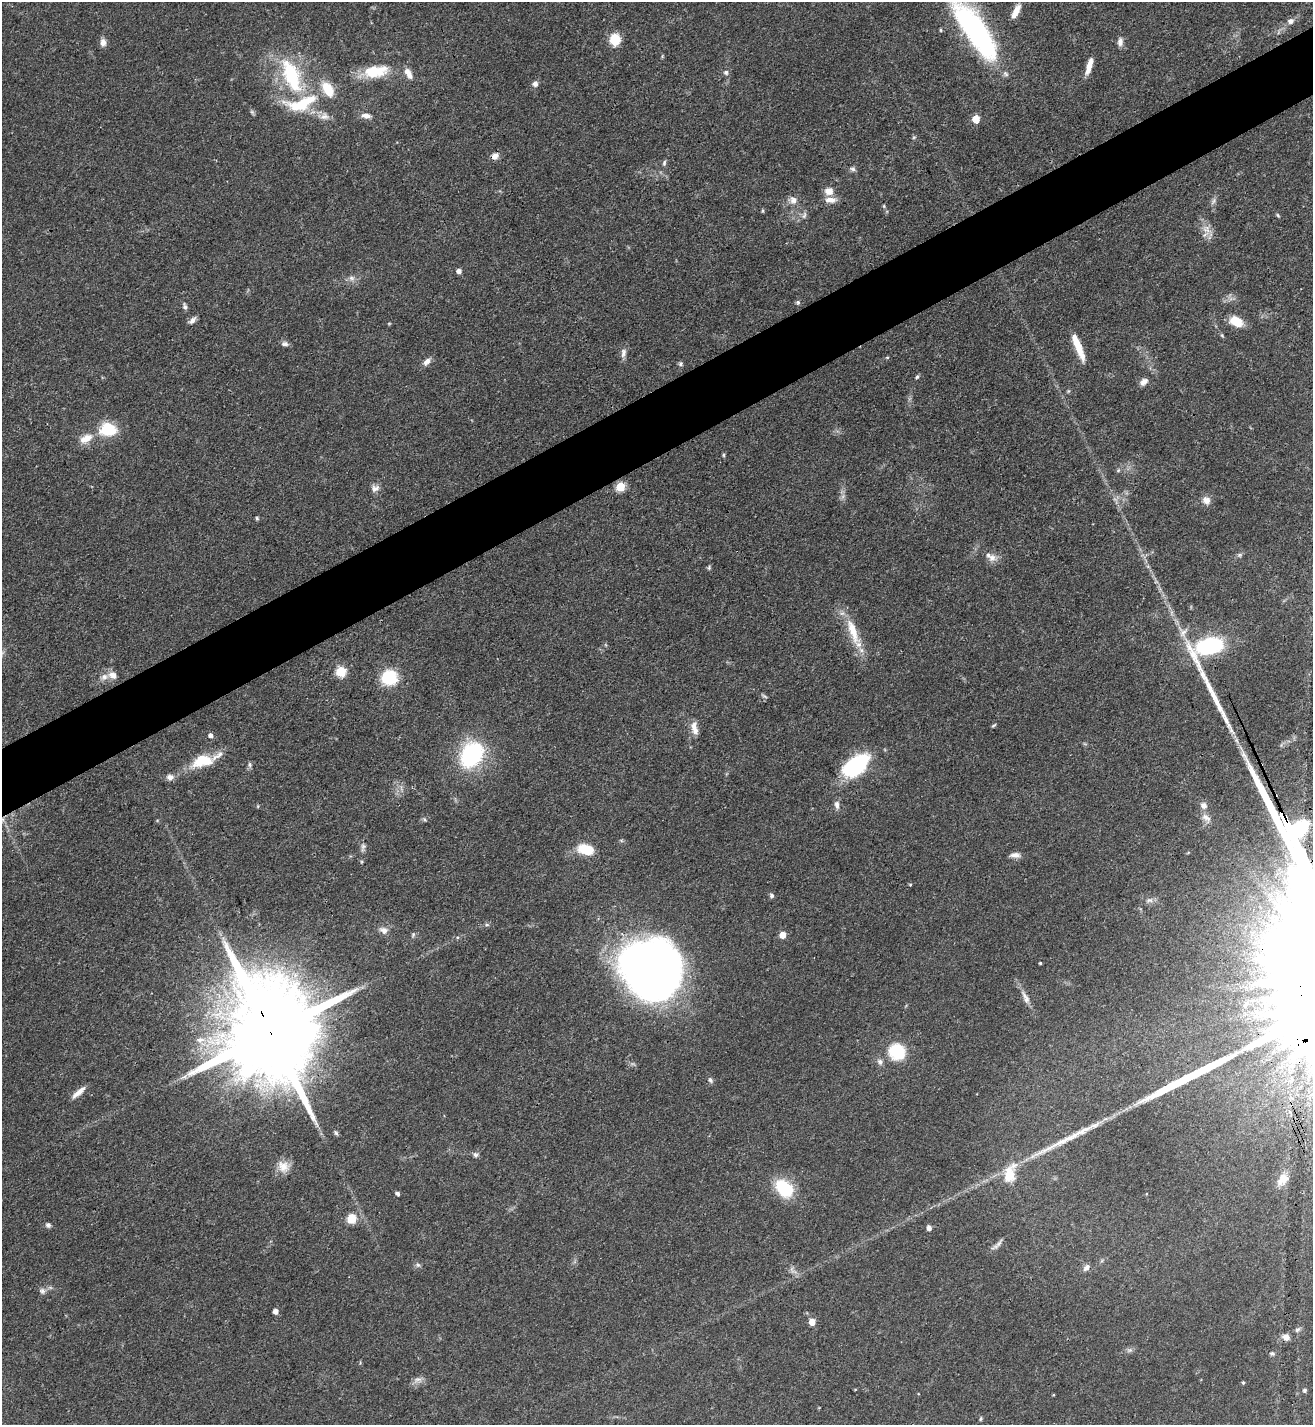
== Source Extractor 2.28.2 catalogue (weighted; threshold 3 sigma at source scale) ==
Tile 10 of 4 x 4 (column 2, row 3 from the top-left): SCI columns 1467-2777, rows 1428-2850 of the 5688 x 5698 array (HDU 1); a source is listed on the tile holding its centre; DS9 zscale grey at full resolution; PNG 1315 x 1427 px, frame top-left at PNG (2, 2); no overlay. Shown black and unused: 5% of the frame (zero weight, under 3 of 4 exposures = <1% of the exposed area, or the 3 px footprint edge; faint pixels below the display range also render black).
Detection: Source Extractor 2.28.2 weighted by HDU 2 'WHT'; one run over the whole footprint, this tile lists its part. Background 0.0609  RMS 0.0039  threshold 0.0177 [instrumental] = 3 sigma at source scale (4.5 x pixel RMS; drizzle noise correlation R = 1.50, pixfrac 1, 0.05/0.05 arcsec/px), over >= 5 px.
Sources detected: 132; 1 too faint to see at this stretch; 1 cosmic-ray / hot-pixel residue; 2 long thin detections or spike segments (spike, bleed or trail) — not listed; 7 inside a brighter listed object's ellipse — not listed separately; the other 121 listed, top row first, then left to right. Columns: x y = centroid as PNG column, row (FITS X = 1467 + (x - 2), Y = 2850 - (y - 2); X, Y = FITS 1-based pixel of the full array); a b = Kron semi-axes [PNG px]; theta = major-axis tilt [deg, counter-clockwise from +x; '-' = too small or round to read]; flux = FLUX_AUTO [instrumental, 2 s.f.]
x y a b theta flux
1016 11 18 7 62 3.8
1290 21 9 7 22 1.8
941 30 5 3 - 0.4
975 30 72 22 -56 81
615 40 11 10 - 8.8
103 42 9 7 -78 2.3
1120 42 11 7 86 2
1089 66 18 5 73 4.6
376 71 33 15 9 14
726 72 6 6 - 1.1
291 74 47 22 -66 32
409 76 11 9 -59 2.1
535 84 7 7 - 1.6
328 89 18 11 -60 9.3
324 116 14 9 1 2.8
366 116 13 7 -8 2.3
976 119 5 5 - 8.4
914 137 6 3 19 0.45
495 156 10 7 24 2.3
664 163 8 5 80 0.82
853 169 8 6 -17 0.99
829 191 9 8 - 3.6
793 200 12 10 -14 2.7
830 200 16 7 -2 3
1213 201 11 4 67 1.2
884 206 5 4 - 0.45
763 211 5 3 - 0.41
804 215 10 5 72 1.2
1278 215 6 4 -59 0.51
1206 229 12 11 - 3.6
459 271 5 4 - 2
351 278 9 7 -2 1.6
798 302 6 5 - 0.74
185 306 9 5 -79 1.1
192 320 11 6 47 1.6
1236 321 15 10 -28 7.3
1222 335 6 4 -46 0.52
285 344 10 7 -7 1.3
1078 346 28 6 -68 9
623 353 13 7 76 1.9
887 357 5 3 - 0.4
427 361 11 6 46 2.2
680 364 6 6 - 0.79
917 377 6 4 71 0.62
1144 382 10 7 39 2.2
108 429 16 12 -1 16
86 438 18 10 27 5.3
724 455 6 4 -90 0.52
1118 470 6 5 - 0.64
620 486 5 5 - 15
375 488 11 9 -1 2.1
1206 500 11 9 -45 2.6
257 518 5 5 - 0.57
1239 555 7 5 -20 0.78
992 557 12 11 - 2.8
709 568 6 5 - 0.61
853 631 41 11 -70 12
1209 646 22 13 13 42
341 671 6 5 - 22
113 675 13 10 -35 2.8
389 677 12 12 - 21
764 696 9 3 -33 0.62
993 725 6 3 37 0.55
695 731 12 9 -67 2.5
210 735 5 5 - 1.4
471 755 24 18 56 45
202 761 25 13 13 12
250 765 8 5 -87 0.9
855 766 30 17 40 35
170 777 9 8 - 1.9
837 805 11 6 -84 1.8
1204 805 9 8 - 2.3
1206 818 16 9 -37 2.8
2 819 7 4 -72 1
363 847 11 6 68 1.4
586 849 15 9 -14 12
1015 855 13 7 -3 2
910 884 4 4 - 0.42
771 895 6 5 - 0.9
1149 900 10 6 16 1.4
487 925 6 4 -18 0.56
384 930 11 8 -29 2.5
413 935 7 5 70 0.74
782 935 5 5 - 4.9
1040 963 3 3 - 0.47
649 970 46 44 -38 390
1025 997 22 7 -63 3.3
1246 1004 9 6 45 1.8
1260 1014 10 7 -16 3
271 1033 34 21 -67 12000
200 1040 13 7 6 2.7
897 1052 13 12 - 21
880 1062 9 7 -63 1.5
710 1080 8 5 -62 1
78 1092 19 6 41 3.1
336 1133 8 5 -55 0.81
475 1155 8 6 -61 1.1
283 1166 18 14 -48 4.9
1009 1175 23 14 86 8.7
1282 1179 18 11 51 4.2
784 1188 23 16 -45 17
397 1193 4 4 - 1
351 1219 9 8 - 6.9
48 1225 8 5 -9 0.98
929 1228 6 5 - 1.5
999 1243 14 5 54 1.6
418 1265 6 6 - 0.89
1086 1268 9 6 50 1.6
42 1291 9 8 - 1.5
275 1311 5 4 - 2.4
812 1322 5 5 - 4.3
1298 1330 8 5 47 1
1286 1337 8 7 - 3
1129 1350 9 5 19 1.1
1272 1353 6 5 - 0.78
417 1379 12 6 15 1.9
1243 1383 4 3 - 0.53
855 1390 4 2 - 0.29
1305 1390 5 4 - 0.91
1053 1395 3 3 - 0.31
981 1419 6 4 70 0.53
Overlapping masked pixels (flux is a lower limit): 2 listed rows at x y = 2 819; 271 1033
Isophote crosses this tile's border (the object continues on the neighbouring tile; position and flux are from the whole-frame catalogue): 1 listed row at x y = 975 30